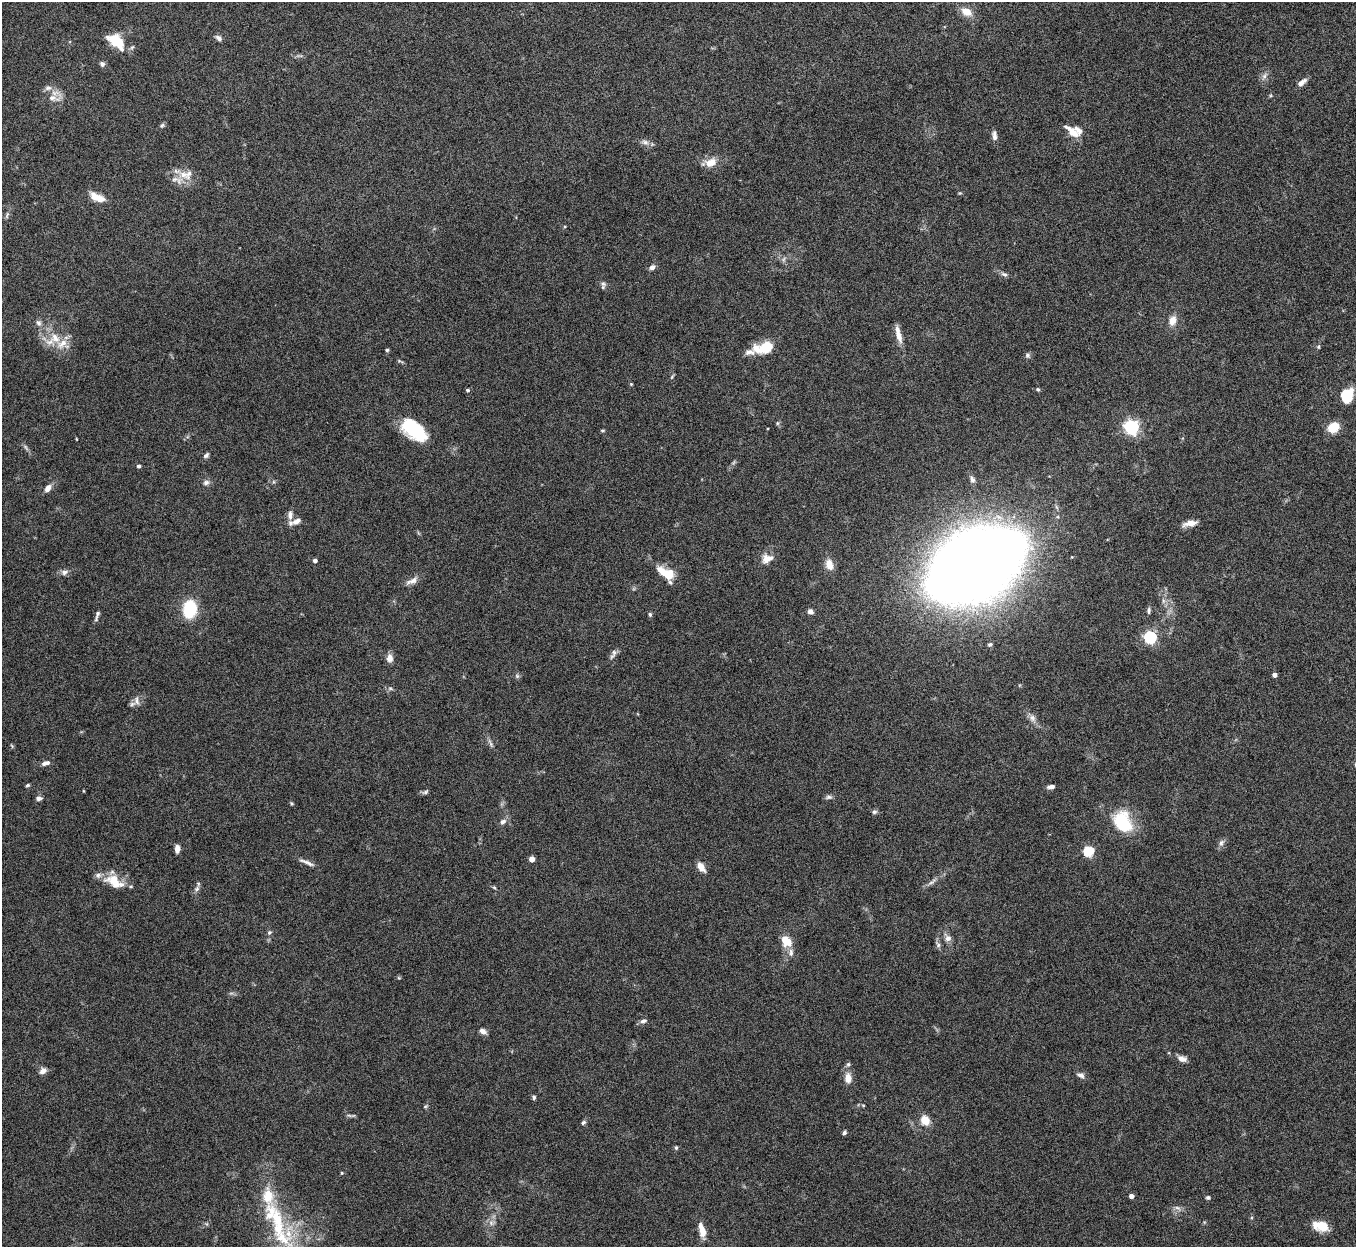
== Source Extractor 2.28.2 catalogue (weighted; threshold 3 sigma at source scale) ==
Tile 10 of 4 x 4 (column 2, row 3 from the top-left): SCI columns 1356-2709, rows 1396-2640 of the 5421 x 5406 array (HDU 1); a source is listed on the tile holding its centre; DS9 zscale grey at full resolution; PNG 1358 x 1249 px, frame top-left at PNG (2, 2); no overlay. Nothing masked; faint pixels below the display range render black.
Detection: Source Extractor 2.28.2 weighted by HDU 2 'WHT'; one run over the whole footprint, this tile lists its part. Background 0.146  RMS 0.0057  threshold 0.0235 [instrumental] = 3 sigma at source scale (4.09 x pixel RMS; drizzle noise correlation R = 1.36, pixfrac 0.8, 0.05/0.05 arcsec/px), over >= 5 px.
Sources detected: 138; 1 too faint to see at this stretch — not listed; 16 inside a brighter listed object's ellipse — not listed separately; the other 121 listed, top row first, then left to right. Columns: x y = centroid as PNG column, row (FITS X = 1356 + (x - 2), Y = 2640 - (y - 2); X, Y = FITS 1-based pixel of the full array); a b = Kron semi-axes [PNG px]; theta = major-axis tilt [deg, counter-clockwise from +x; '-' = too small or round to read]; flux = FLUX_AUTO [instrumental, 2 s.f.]
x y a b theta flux
967 12 12 8 -26 6.1
218 38 9 6 -35 1.7
115 41 21 11 -41 15
102 64 6 5 - 1.7
1264 76 10 5 66 2
1302 83 12 5 37 3.2
48 88 11 6 8 2.1
52 98 20 8 -4 5.2
162 126 8 5 48 0.97
1072 132 17 8 -41 6.1
994 135 12 6 -85 2.4
645 142 10 7 -26 2.3
711 162 16 11 20 5.9
183 175 13 11 -27 6.6
97 197 17 7 -28 8.1
7 215 10 4 74 1.2
784 259 7 4 71 0.98
652 267 8 6 28 2
1004 274 10 5 -24 1.5
603 284 9 6 -73 1.6
1172 321 12 8 73 4.8
39 323 9 7 -56 1.8
899 336 20 8 -70 4.5
55 338 15 12 -40 8.5
766 347 16 12 29 12
1318 347 5 4 - 0.62
387 350 4 4 - 0.71
750 352 15 7 9 3.1
1027 355 7 6 - 1.3
672 377 8 3 57 0.65
631 384 4 4 - 0.5
1038 389 5 4 - 0.84
467 390 4 4 - 1
1347 395 14 12 74 14
777 423 5 5 - 0.82
1132 427 6 6 - 140
1333 427 10 8 27 13
414 430 29 16 -40 27
602 430 7 3 0 0.65
76 439 4 3 - 0.38
206 455 8 5 43 1.3
139 466 4 4 - 1.4
972 479 8 6 -61 1.9
206 483 9 7 23 1.9
48 488 9 6 54 3.3
290 515 13 8 86 3.3
297 521 13 7 22 3.3
1190 523 19 6 11 4.3
767 558 15 11 17 4.9
315 561 4 4 - 1.7
829 565 12 8 -74 5.9
976 565 60 33 30 2000
64 572 10 7 9 2.1
669 574 14 11 82 7
412 581 18 7 25 3.3
1163 601 7 4 72 1.1
190 609 16 12 83 23
1149 610 9 4 87 1.2
810 611 6 6 - 2.1
98 613 10 6 72 1.5
650 614 6 4 -87 0.89
1150 637 5 5 - 84
990 644 5 4 - 0.96
614 652 10 7 77 1.9
389 658 9 7 -90 3.6
1274 675 4 4 - 2.6
517 676 7 5 -46 1
390 688 6 5 - 1
137 701 13 7 -80 2.3
1032 718 11 8 -57 2.8
491 744 7 4 -72 1.2
46 763 11 6 16 2.3
28 785 5 4 - 0.79
1051 787 8 4 10 2.2
84 791 4 3 - 0.4
425 792 9 5 19 1.2
829 797 10 5 8 1.4
39 798 7 6 - 1.7
292 803 6 4 -45 0.66
874 812 7 6 - 1.2
503 822 9 7 24 2.1
1122 822 26 20 -59 26
1221 843 10 6 61 1.9
177 849 7 4 89 3.3
1088 851 5 5 - 40
532 859 4 4 - 6.5
307 862 22 5 -23 2.7
701 867 11 6 -57 4.4
115 882 26 15 -28 12
932 882 13 5 38 2.1
494 887 6 3 -20 0.64
197 889 8 6 48 1.6
269 932 6 5 - 0.97
948 938 7 7 - 2.7
786 941 16 11 -49 7.7
938 945 8 6 -64 1.4
399 978 5 4 - 0.59
643 1021 9 6 17 1.7
483 1031 9 6 -31 2.4
1182 1059 11 7 -18 3.3
848 1064 6 5 - 1.1
43 1071 9 7 34 2.8
1081 1075 11 7 -19 1.9
848 1078 12 8 -86 5.1
534 1097 5 5 - 0.98
863 1105 6 4 -1 0.62
425 1106 6 4 2 0.7
349 1115 9 3 -19 1
925 1120 12 10 -55 6.6
583 1123 6 4 34 1.1
844 1132 5 4 - 1.2
676 1148 5 4 - 0.81
342 1173 4 4 - 0.53
268 1196 36 16 -86 17
1131 1196 4 4 - 2.9
1208 1197 6 5 - 0.95
1178 1208 10 5 -26 1.7
491 1223 8 6 -46 1.9
1321 1226 14 9 -12 13
702 1230 17 7 -75 6.4
282 1237 42 18 -43 24
Isophote crosses this tile's border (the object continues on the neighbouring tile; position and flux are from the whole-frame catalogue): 1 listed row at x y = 282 1237